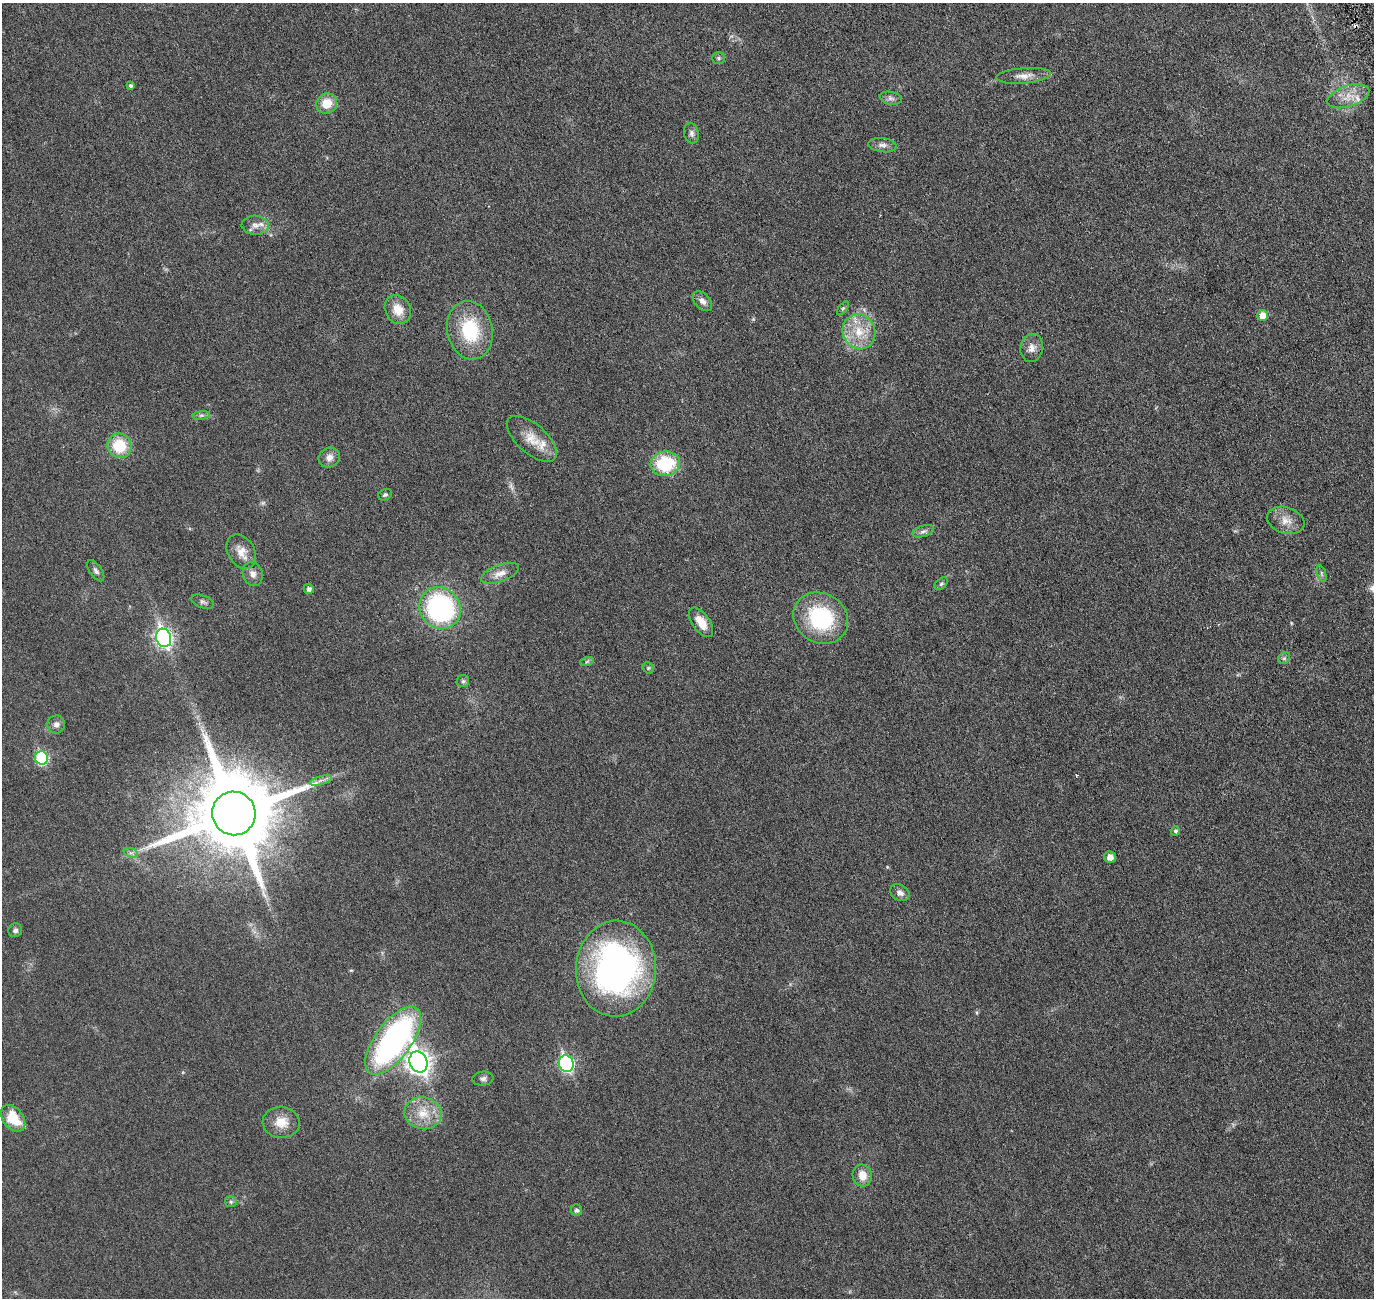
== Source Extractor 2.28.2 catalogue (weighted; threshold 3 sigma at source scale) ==
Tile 10 of 4 x 4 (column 2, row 3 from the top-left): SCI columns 1442-2813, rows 1476-2771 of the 5618 x 5643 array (HDU 1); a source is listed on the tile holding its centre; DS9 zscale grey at full resolution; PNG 1376 x 1300 px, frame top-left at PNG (2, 3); each listed source drawn as its Kron ellipse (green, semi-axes under 4 px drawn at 4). Shown black and unused: <1% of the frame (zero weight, under 3 of 6 exposures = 1% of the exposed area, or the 3 px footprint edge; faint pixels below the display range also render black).
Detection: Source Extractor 2.28.2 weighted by HDU 2 'WHT'; one run over the whole footprint, this tile lists its part. Background 0.0277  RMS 0.0043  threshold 0.0176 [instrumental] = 3 sigma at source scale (4.09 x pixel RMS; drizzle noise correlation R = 1.36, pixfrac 0.8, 0.05/0.05 arcsec/px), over >= 5 px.
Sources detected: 64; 1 too faint to see at this stretch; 1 cosmic-ray / hot-pixel residue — neither listed nor drawn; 2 inside a brighter listed object's ellipse — not listed separately; the other 60 listed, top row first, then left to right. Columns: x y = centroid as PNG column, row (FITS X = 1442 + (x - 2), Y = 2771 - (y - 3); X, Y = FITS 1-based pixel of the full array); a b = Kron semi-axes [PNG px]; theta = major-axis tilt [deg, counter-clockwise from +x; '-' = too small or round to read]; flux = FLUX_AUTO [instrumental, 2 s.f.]
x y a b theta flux
719 58 6 5 - 0.62
1024 76 27 7 5 3.4
130 86 4 4 - 0.81
1348 96 22 10 18 5
891 98 11 6 -11 1.3
327 103 10 10 - 6.3
691 133 10 7 -78 1.4
882 145 14 7 -8 1.7
255 225 13 9 -2 2.6
702 301 11 7 -45 1.9
843 308 8 4 54 0.57
398 310 15 12 -61 5.5
1263 316 5 5 - 4.2
470 330 29 22 -78 20
859 332 18 16 -67 8.6
1032 348 14 11 78 2.6
201 415 9 4 9 0.86
532 439 30 14 -41 7.1
119 446 12 11 - 12
329 457 11 9 28 2.4
665 464 15 12 7 19
385 495 7 5 27 0.65
1286 520 19 13 -18 4.2
923 531 11 5 18 1.2
241 552 18 13 -59 4.3
96 571 12 6 -55 1.1
500 573 20 8 21 3.5
1321 573 8 3 -71 0.62
253 574 12 9 -70 2.2
941 584 8 5 41 0.67
309 589 5 5 - 1.1
203 602 12 6 -22 1
440 608 22 20 -46 59
821 618 28 24 -31 31
701 622 17 8 -55 5.3
164 638 9 7 -70 110
1284 658 6 5 - 0.72
587 661 7 4 20 0.57
648 668 6 5 - 0.62
463 681 6 6 - 0.76
56 724 9 9 - 1.7
41 758 7 6 - 28
321 780 11 3 15 1.4
234 813 22 21 - 5300
1175 831 5 4 - 0.84
131 853 7 4 -18 0.97
1110 857 6 5 - 2.3
900 893 10 7 -30 1.8
15 930 7 6 - 1.1
616 969 48 40 88 120
393 1041 40 18 54 94
418 1062 11 9 -67 230
566 1064 8 7 - 63
483 1079 10 7 6 1.2
423 1113 18 16 -10 7.6
13 1118 15 10 -52 10
281 1122 19 15 -3 5.7
862 1175 11 9 -78 4.4
231 1202 6 5 - 0.6
576 1210 6 5 - 0.78